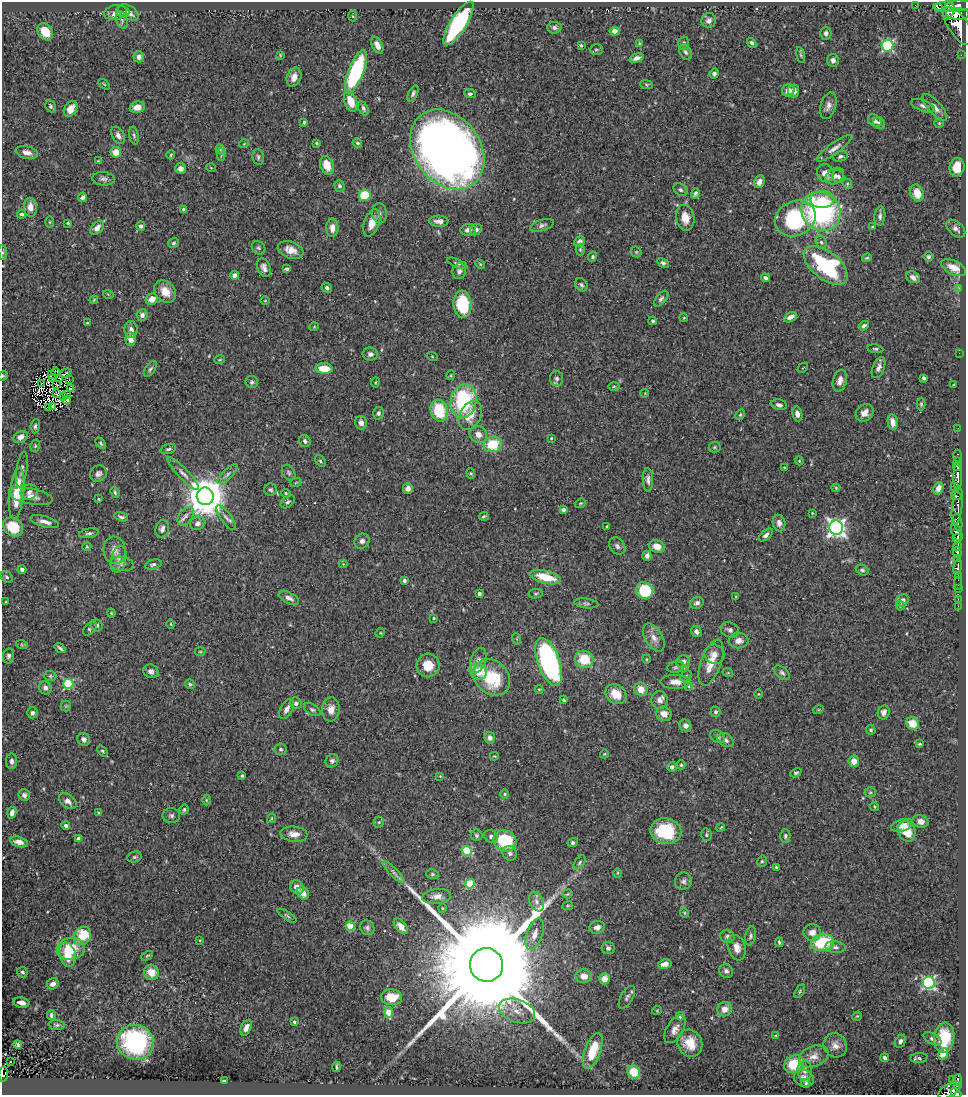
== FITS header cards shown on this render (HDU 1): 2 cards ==
NAXIS1  =                  964
NAXIS2  =                 1093

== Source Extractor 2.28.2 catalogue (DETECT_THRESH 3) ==
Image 964 x 1093 px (HDU 1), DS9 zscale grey, 1 PNG px = 1 image px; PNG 968 x 1097 px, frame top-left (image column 1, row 1093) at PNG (2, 2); each listed source drawn as its Kron ellipse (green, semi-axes under 4 px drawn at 4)
Background 0.689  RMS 0.026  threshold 0.0767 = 3 sigma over >= 5 px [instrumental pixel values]
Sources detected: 476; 4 with non-positive FLUX_AUTO (blend fragments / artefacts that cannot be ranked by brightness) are neither listed nor drawn; the other 472 listed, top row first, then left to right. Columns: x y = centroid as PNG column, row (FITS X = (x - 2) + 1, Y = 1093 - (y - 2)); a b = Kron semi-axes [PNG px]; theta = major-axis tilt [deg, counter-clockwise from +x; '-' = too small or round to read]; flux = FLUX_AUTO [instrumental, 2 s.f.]
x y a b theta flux
915 5 2 2 - 6.9
954 6 21 5 3 1300
938 8 3 2 - 1800
949 11 8 5 70 1500
122 12 7 5 -17 4.4
128 12 11 6 -31 11
116 13 12 7 10 13
957 14 11 6 -3 1700
353 16 5 3 - 1.4
122 20 9 5 -70 4.9
709 20 7 7 - 8.3
458 23 25 8 58 240
958 26 22 10 -57 4000
554 28 7 6 - 5.3
615 31 5 4 - 13
45 32 9 7 -57 36
826 33 6 5 - 6.1
639 43 4 4 - 1.7
684 43 6 5 - 4.5
752 43 5 4 - 4.7
377 45 9 5 -64 12
581 45 3 3 - 2.8
887 46 6 6 - 210
596 50 6 5 - 3.3
685 52 8 5 -63 4.5
280 55 4 3 - 1.7
801 55 8 3 -79 2.5
961 55 2 2 - 9.3
139 57 5 5 - 7.7
637 58 7 4 19 8.8
833 60 6 6 - 7.1
356 72 23 7 69 210
714 74 5 4 - 4.7
294 77 10 7 69 13
104 84 6 3 -37 1.7
647 85 6 4 -8 2.4
788 90 6 6 - 12
793 91 6 5 - 9.9
413 93 8 4 63 4.2
470 94 6 4 -6 3.2
351 102 10 6 -68 30
51 106 6 5 - 3.1
828 106 14 7 75 9.7
923 106 12 5 -21 6.6
137 107 7 5 11 13
935 107 17 6 -49 11
363 108 7 4 -63 4.1
71 109 9 6 58 18
875 121 7 5 -38 6.4
304 122 3 3 - 2.3
879 123 6 5 - 3.9
939 123 5 4 - 2.1
118 135 9 6 -61 8.1
134 135 9 4 -79 3.8
317 143 4 3 - 1.9
357 143 5 4 - 3.6
244 144 5 3 - 1.4
834 148 21 5 36 10
220 149 5 4 - 2.3
447 149 43 33 -53 1900
27 152 11 6 -13 9.2
116 152 5 5 - 20
221 154 7 3 81 2.3
171 155 4 3 - 1.8
840 156 7 5 19 4.7
258 157 8 5 -81 4.1
98 161 3 3 - 1.3
327 165 9 6 -71 27
957 167 9 7 75 27
211 168 5 3 - 1.2
181 169 5 5 - 8.7
825 173 9 8 - 18
835 176 10 7 33 8.9
838 177 7 5 -58 5.1
103 179 11 7 -5 6.8
759 182 6 5 - 8.5
847 184 5 4 - 2.1
339 186 6 5 - 3.8
680 190 7 5 -34 4.4
695 193 5 3 - 3.9
917 193 8 7 - 23
365 195 6 5 - 61
83 197 5 4 - 6
822 200 12 8 0 24
30 207 9 6 -84 15
183 209 3 3 - 3.5
821 211 20 18 -40 310
379 213 10 7 -83 6.5
21 214 4 3 - 3.6
880 216 9 5 85 5.5
685 218 13 9 -81 21
795 219 21 17 24 170
439 221 9 5 -3 8.8
50 222 6 4 -90 1.9
68 223 3 3 - 2
372 223 14 7 70 22
542 225 12 5 18 5.7
141 226 5 4 - 5
872 227 3 2 - 2.1
97 228 8 5 49 11
332 228 9 6 89 13
956 229 11 6 -41 7.5
468 230 8 6 6 7.6
476 230 6 5 - 6
579 241 6 4 38 6.3
821 242 7 5 -73 3.4
173 243 5 4 - 3.3
259 248 7 6 - 3.8
580 249 6 4 -90 2.4
291 250 13 8 -19 18
3 252 7 4 -82 3.3
636 252 6 5 - 2.3
592 257 5 4 - 3.1
928 257 5 5 - 3.7
867 258 5 3 - 2.3
457 263 11 4 -23 3.6
663 263 6 4 -27 4.2
480 264 6 3 -45 1.9
826 265 26 13 -39 190
264 268 10 6 -68 7.8
954 268 13 7 -26 20
287 269 4 3 - 3.5
459 271 8 6 69 5.4
234 275 4 4 - 8.7
913 277 7 5 -28 8.8
765 278 4 3 - 4.5
581 285 7 5 -54 4
327 288 5 4 - 6.3
959 288 2 2 - 7.7
165 292 12 9 -51 21
108 294 5 3 - 1.6
152 299 6 5 - 17
661 299 9 5 51 4.8
94 300 4 3 - 1.6
265 301 5 3 - 1.3
463 304 14 9 -84 99
142 315 6 5 - 7.4
790 317 7 4 29 11
684 318 4 3 - 1.4
653 321 4 4 - 2.7
87 323 4 3 - 1.8
864 326 5 4 - 4.2
314 327 5 3 - 1.5
131 329 8 6 -86 8.8
131 339 7 5 -85 13
875 349 8 4 -9 2.9
959 353 2 2 - 9.6
370 354 8 6 -9 6.8
432 356 5 3 - 1.4
220 360 5 3 - 1.8
803 368 6 2 44 1.2
878 368 11 6 68 9.1
150 369 9 5 55 3.9
324 369 8 5 -4 36
56 372 4 2 - 1.1
65 373 6 2 29 1.8
52 375 3 2 - 0.97
451 375 5 3 - 1.5
3 376 5 4 - 2
53 378 3 2 - 0.57
59 378 3 2 - 1.6
557 378 8 6 -87 5.7
924 378 4 3 - 3.7
69 380 2 2 - 0.68
840 381 11 7 74 11
252 382 6 6 - 3.9
375 382 5 2 - 1.5
42 384 3 2 - 1.1
56 385 3 2 - 1.1
954 385 3 3 - 2.4
614 386 6 4 1 2.5
71 388 3 3 - 5.4
645 393 4 3 - 1.4
57 394 4 3 - 1.4
67 394 4 2 - 2.3
64 396 3 2 - 1.2
67 400 4 3 - 2.5
463 401 17 13 78 160
921 404 6 4 90 2.6
779 405 8 5 -12 5.3
52 406 2 2 - 1.4
48 408 2 2 - 0.74
439 411 11 8 -73 72
378 413 6 5 - 3.9
865 413 10 8 42 13
797 414 7 5 -79 7.9
470 415 15 10 62 26
740 415 6 4 61 2.3
893 422 8 5 -78 14
361 423 7 6 - 10
35 426 7 4 84 3.9
958 428 2 2 - 10
478 434 9 8 - 14
21 437 7 5 28 9.6
551 438 3 3 - 1.5
305 441 6 5 - 4.7
101 443 7 4 -47 2.7
493 444 9 7 15 56
35 446 6 5 - 2.7
715 447 6 5 - 3
168 449 8 5 17 3.8
957 456 6 3 90 60
320 461 6 4 -52 2.9
799 461 4 4 - 1.9
957 462 3 3 - 160
784 467 3 2 - 1.4
957 467 4 3 - 860
22 470 18 5 82 7
289 473 8 6 -59 3.6
471 473 5 4 - 2
98 474 9 7 37 6.6
183 474 22 5 -46 11
228 474 13 5 45 5.7
958 477 13 4 90 930
648 480 12 5 -87 7.4
296 482 6 3 20 1.9
954 487 2 2 - 91
836 488 4 4 - 1.7
938 488 6 4 68 12
408 489 5 5 - 9.9
271 490 6 6 - 3.5
29 492 9 7 19 7.6
115 492 5 3 - 2.7
286 493 5 4 - 2.1
17 494 26 7 83 59
31 496 22 8 -11 16
205 496 8 8 - 5900
956 496 5 3 - 200
99 499 4 4 - 1.8
288 502 8 5 39 3.9
580 503 6 4 20 2.3
957 507 19 5 82 490
563 509 4 4 - 7.2
812 513 3 3 - 1.5
186 516 10 6 53 7.8
484 516 5 3 - 2.4
121 517 7 4 -17 4
226 518 15 5 -54 6.9
45 522 15 5 -16 11
958 522 9 4 -78 360
198 523 8 6 26 7.7
779 523 8 6 -80 7.8
607 526 3 3 - 2.6
13 527 11 8 -37 59
836 528 7 7 - 810
162 529 9 6 73 6.9
957 532 10 5 -67 1600
89 533 10 4 11 4.7
766 535 8 4 40 5.8
957 538 4 3 - 410
362 541 8 7 - 7.1
617 546 9 7 -53 6.5
958 546 4 3 - 410
87 547 4 4 - 1.8
657 547 8 6 -22 17
114 550 14 11 -83 13
957 553 5 3 - 630
647 556 5 4 - 6.1
958 558 4 3 - 430
119 559 13 7 76 9
122 564 12 7 -7 6.6
153 564 8 4 14 4.8
343 564 4 4 - 1.4
958 567 8 4 81 270
22 569 4 4 - 5.1
862 570 7 5 -28 3.1
958 575 3 2 - 82
7 577 6 5 - 3.4
545 577 16 6 -14 44
404 581 4 3 - 5.2
958 584 6 2 90 46
958 589 2 2 - 7.8
645 591 9 8 - 93
479 594 3 3 - 6.2
535 594 7 4 7 2.6
736 597 4 3 - 2.1
289 598 11 5 -26 9
958 599 2 2 - 7.1
902 600 6 5 - 8.2
6 602 3 2 - 1.3
586 603 12 5 -7 4.2
697 603 7 5 27 5.5
900 606 4 3 - 1.8
958 606 2 2 - 6.4
111 613 4 4 - 1.8
433 618 4 3 - 1.8
171 624 5 3 - 1.6
97 625 6 5 - 4
90 628 8 5 45 3.7
730 630 9 7 -21 6.9
696 631 6 5 - 5.9
380 633 5 4 - 1.9
654 637 15 8 -59 14
517 639 6 3 -72 1.9
738 641 10 7 5 12
22 645 6 4 -19 1.8
60 648 6 3 -37 4
200 651 5 3 - 1.7
714 654 10 9 - 14
8 656 7 5 80 4.4
584 659 9 8 - 46
646 659 4 3 - 1.4
478 660 13 7 72 9.1
549 662 25 11 -70 380
683 662 7 6 - 9.8
711 663 24 10 71 32
428 665 12 11 - 30
676 667 9 5 11 3.8
151 671 8 6 -25 9.4
478 671 9 8 - 39
728 673 5 3 - 1.6
782 673 9 5 -41 4.6
50 676 6 5 - 3
686 676 6 5 - 3.2
492 677 20 16 -44 93
676 682 15 7 0 15
68 684 5 5 - 130
190 684 5 4 - 2.9
689 686 4 3 - 1.8
45 688 7 6 - 7.4
539 689 4 4 - 1.8
641 689 7 6 - 21
616 694 11 9 -35 28
759 694 5 3 - 1.4
564 700 4 3 - 2.3
659 700 9 8 - 9.5
296 703 6 5 - 5.6
66 706 5 5 - 2
287 709 11 6 61 8.5
331 709 12 8 84 15
312 710 9 5 -32 4
818 710 5 3 - 1.8
716 712 5 5 - 3.5
884 712 7 6 - 6.9
32 713 5 5 - 5.3
664 714 7 7 - 15
913 723 7 6 - 27
685 726 6 5 - 7.3
871 730 5 4 - 2.6
718 737 8 6 -36 4.5
490 738 6 5 - 8.4
84 739 6 6 - 6.7
726 740 9 6 -33 5.8
920 744 4 3 - 2.1
281 749 6 6 - 4.1
102 751 6 4 -51 2.6
604 754 4 4 - 1.8
494 756 4 3 - 1.4
12 761 8 5 -90 6.8
332 761 7 6 - 4.6
854 761 5 5 - 14
681 765 4 4 - 2.6
672 767 5 4 - 6
796 773 6 4 24 2.5
242 776 3 3 - 2.1
440 776 4 4 - 1.4
870 792 5 5 - 2.5
505 794 5 4 - 2.2
24 795 6 5 - 4.6
206 800 5 3 - 1.6
68 801 10 6 -40 10
874 806 4 3 - 1.6
184 809 5 4 - 3
12 813 6 4 72 8.4
99 813 3 3 - 3.4
171 816 9 7 -4 5.5
271 818 5 3 - 1.8
920 821 8 6 -15 11
379 822 5 5 - 2.5
902 825 11 6 18 12
66 826 4 4 - 5.8
721 827 4 2 - 1.6
666 831 15 13 -9 86
907 831 11 8 -67 31
294 834 13 7 -5 14
477 835 6 6 - 3.2
706 835 6 5 - 3.2
785 836 7 5 -88 4
491 837 7 6 - 6.2
78 839 4 4 - 8.6
505 841 12 10 -26 110
19 842 9 5 -15 13
573 842 5 4 - 3.7
467 851 5 4 - 110
510 853 8 7 - 5.9
134 857 7 5 14 3.1
762 861 6 4 76 3
580 862 8 5 55 3.7
776 867 4 3 - 2.3
393 872 15 4 -45 6.6
617 873 5 3 - 1.8
432 874 6 5 - 3
683 881 9 8 - 6.2
470 884 5 5 - 80
297 887 7 6 - 11
303 893 7 5 -55 16
568 894 5 4 - 2
437 896 14 7 6 13
536 902 10 7 -66 7.8
568 906 5 3 - 1.6
442 908 5 3 - 1.7
684 913 5 3 - 1.7
287 916 11 4 -33 3.3
350 926 4 4 - 54
401 926 9 5 -49 9.7
597 927 8 6 13 8.1
367 928 8 7 - 4.9
812 932 9 8 - 14
535 934 16 8 71 15
82 936 9 8 - 52
727 936 7 6 - 5.5
751 936 9 5 78 4.6
200 940 4 2 - 1.1
779 942 5 3 - 2.5
822 943 11 8 13 87
835 947 10 6 -7 5.3
608 948 6 6 - 5
737 948 13 8 -74 14
71 949 14 11 11 60
67 955 12 8 -74 35
147 956 6 3 29 2
665 964 7 4 14 10
486 965 17 16 - 98000
726 971 7 6 - 5.8
22 972 5 5 - 4.7
151 972 8 7 - 20
584 976 8 6 -3 18
604 979 6 5 - 16
929 983 6 6 - 310
53 984 6 5 - 9.7
800 991 7 3 61 2.3
391 997 10 7 -4 39
627 997 13 6 60 5.3
22 1003 8 5 -12 11
725 1009 7 7 - 15
657 1010 5 3 - 1.4
517 1011 19 11 -20 24
389 1012 5 4 - 50
51 1015 5 3 - 4.9
680 1016 4 4 - 5.6
857 1016 5 4 - 1.6
294 1022 4 3 - 3.1
57 1025 8 5 -6 3.8
246 1028 8 5 66 9.9
675 1029 15 8 59 12
776 1035 4 2 - 1.3
944 1038 15 10 83 71
932 1039 10 5 -28 6
900 1041 7 5 62 6.9
135 1042 19 17 -18 200
690 1043 14 12 -63 34
18 1044 4 3 - 2.8
835 1045 12 11 - 13
593 1051 19 8 70 62
943 1054 6 4 62 9.9
814 1056 15 10 23 16
885 1058 4 4 - 4.3
919 1058 8 5 5 3.9
11 1061 3 3 - 2.3
794 1064 10 8 26 55
337 1067 5 2 - 2.4
805 1071 10 7 -88 9.6
634 1072 7 6 - 43
3 1074 7 5 85 190
804 1078 10 8 -23 13
224 1080 4 3 - 3.1
953 1080 2 2 - 9
958 1080 6 3 87 310
806 1083 4 4 - 2.7
958 1086 3 3 - 120
949 1091 11 6 29 640
956 1093 6 4 -40 340
At the frame edge (FLAGS 8, measured only in part): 4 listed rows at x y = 3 252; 3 376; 3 1074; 956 1093
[4 non-positive-flux detections neither listed nor drawn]